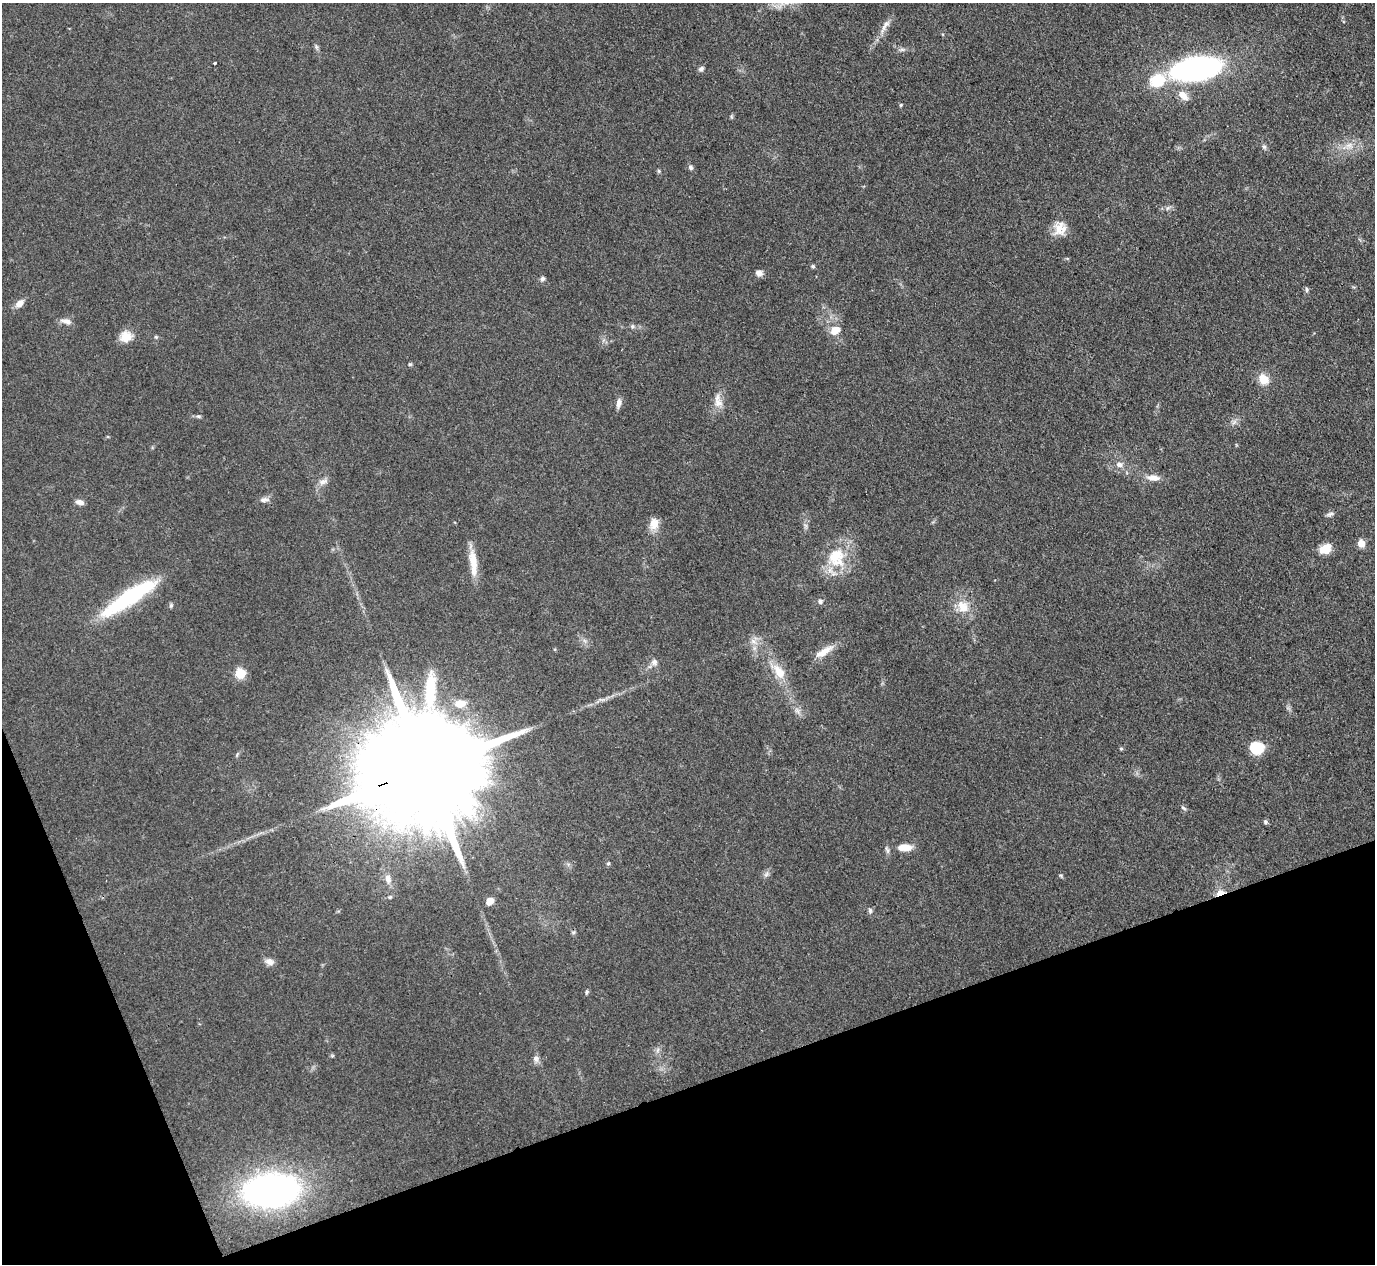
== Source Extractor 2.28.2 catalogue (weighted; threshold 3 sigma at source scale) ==
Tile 14 of 4 x 4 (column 2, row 4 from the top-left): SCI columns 1375-2747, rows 150-1411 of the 5494 x 5480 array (HDU 1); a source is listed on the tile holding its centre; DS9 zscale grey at full resolution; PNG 1377 x 1266 px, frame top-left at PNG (2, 3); no overlay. Shown black and unused: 18% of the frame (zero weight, under 3 of 4 exposures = <1% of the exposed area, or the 3 px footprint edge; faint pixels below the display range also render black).
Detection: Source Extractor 2.28.2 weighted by HDU 2 'WHT'; one run over the whole footprint, this tile lists its part. Background 0.0878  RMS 0.0065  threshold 0.0293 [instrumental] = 3 sigma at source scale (4.5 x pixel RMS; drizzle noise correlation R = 1.50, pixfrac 1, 0.05/0.05 arcsec/px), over >= 5 px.
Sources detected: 74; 1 inside a brighter listed object's ellipse — not listed separately; the other 73 listed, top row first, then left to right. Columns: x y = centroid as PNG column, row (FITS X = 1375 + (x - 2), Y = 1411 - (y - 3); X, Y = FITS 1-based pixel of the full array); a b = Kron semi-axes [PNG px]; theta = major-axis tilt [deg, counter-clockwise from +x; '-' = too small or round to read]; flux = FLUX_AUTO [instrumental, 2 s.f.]
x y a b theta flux
884 28 12 6 74 3.9
316 47 7 5 -48 1.4
902 49 7 4 0 1.5
215 63 3 3 - 1.1
701 69 7 6 - 2
1196 69 36 16 10 200
1158 80 25 19 25 22
1183 96 15 9 -42 6.8
901 105 5 4 - 0.75
731 116 6 4 -72 0.85
1349 146 12 8 -2 5.3
1264 147 7 5 -44 1.4
691 167 7 5 -73 1.6
659 171 6 4 -89 0.88
1168 208 7 5 32 1.6
1060 228 19 15 80 10
813 266 5 5 - 1.1
759 273 9 8 - 3.1
542 279 6 5 - 1.8
1306 289 8 4 -89 1.2
20 303 11 7 41 5.1
66 321 14 7 -12 3.9
632 326 6 5 - 1.3
834 331 12 9 -82 7.1
126 336 15 13 13 8.4
156 337 5 4 - 1
410 364 5 4 - 0.84
1263 379 11 9 -51 11
618 403 14 6 81 3
718 403 14 11 69 6.6
198 416 7 5 -1 1.2
1234 422 8 4 53 1.9
1119 464 9 7 -11 3.2
1153 478 18 8 -7 5.8
323 481 13 7 18 3.5
264 500 13 6 4 2.8
80 502 10 6 -15 3.1
1330 514 11 5 13 1.8
654 524 14 11 79 7.2
1361 543 8 7 - 6.4
1325 549 14 10 28 9.1
836 557 30 26 83 27
473 562 37 9 -84 12
129 597 66 14 33 67
820 601 7 6 - 1.8
171 605 6 5 - 1.2
963 606 19 15 -50 12
753 641 11 7 -44 3.8
824 652 24 8 32 9.1
654 662 9 9 - 3
779 672 24 12 -56 13
240 673 6 5 - 38
460 704 17 10 5 8.5
797 711 10 6 -63 2.7
1256 748 12 11 - 20
1121 749 5 4 - 0.86
426 769 52 24 20 38000
1183 808 9 3 -40 0.97
1265 822 6 5 - 1.2
905 847 20 9 -1 8.7
608 864 6 3 20 0.86
766 874 7 6 - 1.9
388 879 13 8 -71 4.3
1220 893 7 4 22 17
390 897 6 4 44 0.96
490 901 8 6 40 5.7
870 910 7 5 -72 1.3
573 932 6 4 0 0.99
269 962 11 8 -23 3.8
587 992 6 4 66 1.2
658 1050 7 4 71 1.5
536 1059 10 8 -61 2.8
271 1190 41 24 4 290
Overlapping masked pixels (flux is a lower limit): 2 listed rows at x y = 426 769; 1220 893